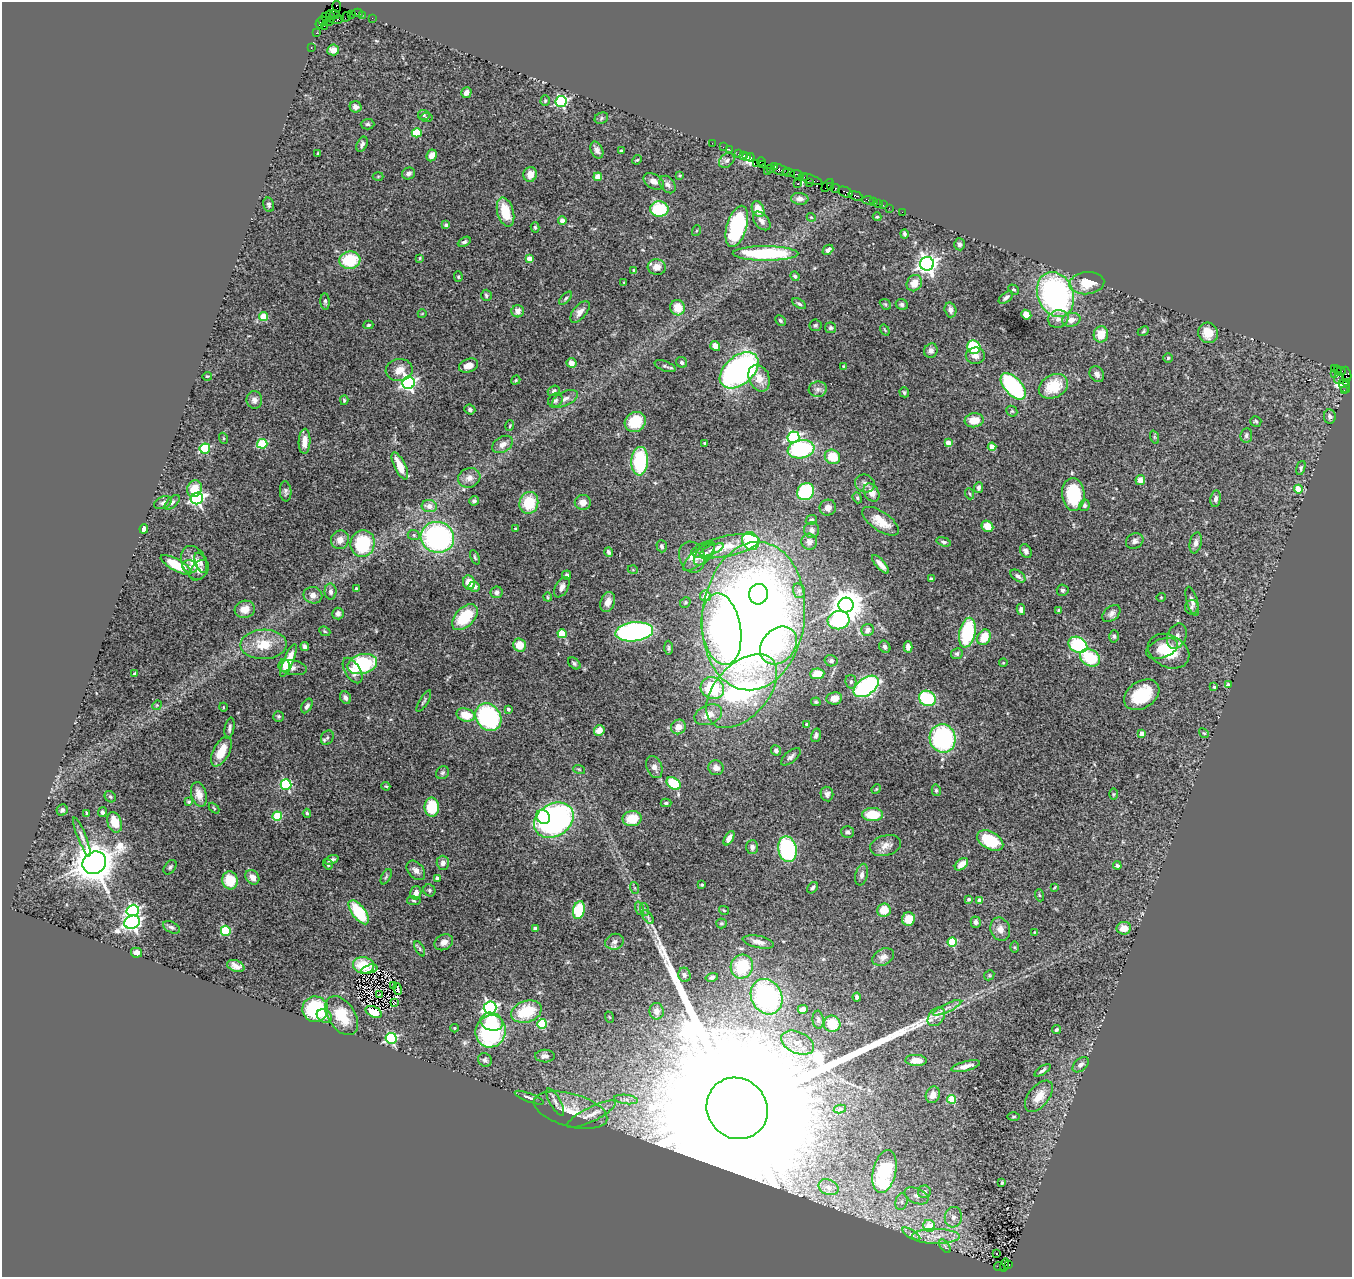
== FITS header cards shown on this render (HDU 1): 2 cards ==
NAXIS1  =                 1350
NAXIS2  =                 1275

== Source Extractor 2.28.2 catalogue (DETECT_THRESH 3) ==
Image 1350 x 1275 px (HDU 1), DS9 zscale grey, 1 PNG px = 1 image px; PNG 1354 x 1279 px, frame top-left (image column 1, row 1275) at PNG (2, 2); each listed source drawn as its Kron ellipse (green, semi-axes under 4 px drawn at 4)
Background 5.45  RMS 0.065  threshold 0.196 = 3 sigma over >= 5 px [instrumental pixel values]
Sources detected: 480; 3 with non-positive FLUX_AUTO (blend fragments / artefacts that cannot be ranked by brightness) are neither listed nor drawn; the other 477 listed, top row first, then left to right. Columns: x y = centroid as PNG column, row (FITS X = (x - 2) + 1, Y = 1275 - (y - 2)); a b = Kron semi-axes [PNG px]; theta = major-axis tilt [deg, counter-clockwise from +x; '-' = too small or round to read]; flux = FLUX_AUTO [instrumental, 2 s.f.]
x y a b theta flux
337 7 5 3 - 190
357 13 5 2 - 270
334 14 5 3 - 430
352 14 3 2 - 230
362 15 3 2 - 83
330 16 6 4 -75 230
325 17 3 2 - 210
346 17 5 2 - 260
372 18 2 2 - 150
337 20 7 3 12 1400
323 21 6 2 -56 320
329 21 4 3 - 730
320 23 5 3 - 490
324 26 2 2 - 7.5
316 33 2 2 - 140
311 47 3 2 - 140
333 50 6 5 - 26
466 93 5 5 - 26
545 101 5 4 - 5.7
561 101 5 5 - 630
355 107 6 5 - 14
424 115 6 5 - 7.6
426 118 6 3 -8 4.3
601 118 7 5 24 7.8
368 124 7 5 0 8.5
417 133 5 4 - 190
712 143 2 2 - 140
362 144 8 5 65 15
723 147 2 2 - 230
729 149 2 2 - 170
597 150 9 6 -64 16
621 151 3 3 - 10
318 153 3 2 - 2.9
738 154 4 2 - 120
432 155 6 5 - 35
744 156 4 2 - 380
747 157 4 3 - 520
750 157 4 3 - 890
637 160 5 4 - 5.5
727 160 9 6 44 14
761 161 4 2 - 630
756 163 2 2 - 120
763 164 3 3 - 180
775 167 3 2 - 350
770 169 2 2 - 120
780 170 8 5 -17 1800
767 171 2 2 - 88
409 173 7 6 - 15
789 173 6 4 -13 1400
530 174 7 6 - 44
797 174 7 3 -13 1400
680 175 3 2 - 4.7
378 176 5 3 - 3.7
598 177 4 4 - 92
804 177 2 2 - 81
811 179 13 3 -20 1200
654 181 11 7 -29 26
809 182 4 4 - 800
668 184 9 7 -53 17
798 184 2 2 - 1.9
827 185 8 3 52 730
830 186 3 3 - 360
836 189 4 3 - 620
845 192 7 5 -25 2200
856 196 7 4 -18 1400
800 199 8 6 -4 21
868 200 6 3 -2 790
873 202 2 2 - 88
878 204 2 2 - 210
269 205 7 5 -76 10
883 205 2 2 - 43
889 208 2 2 - 80
659 209 9 7 -5 190
758 209 8 6 -66 70
505 212 15 8 -74 120
902 212 2 2 - 81
811 217 4 3 - 3.8
877 217 4 4 - 4.4
562 221 4 4 - 49
762 221 11 7 -50 20
446 225 4 3 - 12
737 226 21 10 73 460
535 227 5 4 - 6.7
696 231 5 3 - 4.7
904 234 4 3 - 9.4
464 242 7 4 28 9.6
960 244 6 5 - 13
828 250 6 4 44 15
766 253 33 7 0 380
420 258 4 3 - 4.3
529 259 4 4 - 75
350 260 10 8 7 190
927 264 7 7 - 2300
657 267 9 8 - 34
634 271 4 4 - 9.7
795 276 5 4 - 7.1
458 277 5 4 - 6.1
624 283 3 2 - 4.4
914 283 8 7 - 57
1087 283 17 11 5 97
1014 289 6 4 -33 7.2
1055 294 23 18 -67 1100
486 295 6 5 - 8.8
566 298 8 4 48 8.4
1006 298 8 4 37 13
325 301 8 4 -86 9.1
799 304 8 4 -32 7.6
885 304 6 4 -43 7.3
902 304 6 5 - 12
678 308 8 7 - 65
950 310 7 5 -74 19
518 311 6 6 - 23
580 312 13 6 50 25
422 314 4 3 - 3.1
1026 315 5 4 - 51
263 317 4 4 - 110
1058 319 10 9 - 27
780 320 6 4 -46 7.3
1071 320 9 7 11 34
368 325 5 3 - 5.8
815 325 6 6 - 7.9
830 328 5 5 - 9.1
885 330 6 3 -54 4.3
1143 331 6 4 24 6.4
1208 333 10 9 - 66
1101 334 8 7 - 70
715 346 5 4 - 37
974 347 7 6 - 270
931 351 7 6 - 16
975 356 9 8 - 28
1168 358 5 5 - 6.4
682 362 6 5 - 8.8
571 363 5 5 - 33
469 366 10 6 21 40
665 366 11 5 -21 12
843 366 3 2 - 4.4
1334 368 2 2 - 260
399 370 13 11 9 50
739 370 22 14 40 1300
1337 370 3 3 - 190
1341 372 5 2 - 150
1334 373 2 2 - 150
1097 374 8 6 -57 17
1346 374 8 5 -74 890
207 376 5 3 - 4.1
759 378 14 10 -66 58
1339 379 6 5 - 510
516 380 5 3 - 5.2
1346 382 4 3 - 1400
408 383 6 6 - 1200
1013 386 16 8 -48 470
1053 386 15 11 27 140
1344 386 7 5 -63 1200
818 389 9 8 - 18
554 391 6 5 - 10
1344 391 3 2 - 260
904 392 5 4 - 7.6
565 399 14 7 25 27
254 400 9 8 - 23
344 400 5 4 - 6.5
555 400 7 6 - 13
470 409 5 4 - 11
1012 411 6 5 - 6.5
1330 416 7 5 -83 15
974 420 9 7 5 65
1256 421 5 5 - 7.5
635 422 11 9 36 130
510 426 5 3 - 4.4
1246 435 7 5 84 12
793 437 6 5 - 710
1154 437 7 4 -71 5.8
223 438 6 3 -71 4.9
305 441 12 6 88 38
704 443 3 3 - 5.6
948 443 4 4 - 59
262 444 5 4 - 220
503 444 11 7 31 27
992 447 4 4 - 83
205 449 5 5 - 340
801 449 13 9 11 440
832 457 8 7 - 110
640 461 14 8 87 310
400 466 15 5 -64 80
1301 468 7 4 73 7.4
469 478 11 9 20 33
1140 480 5 4 - 35
865 483 10 9 - 21
979 488 5 4 - 12
194 489 8 7 - 75
1298 489 4 4 - 73
286 491 10 5 -86 12
805 492 9 8 - 430
871 492 10 7 -57 47
970 494 5 3 - 5.2
1073 494 16 11 -86 280
197 498 6 5 - 1100
857 498 6 4 -68 6.7
1215 499 8 5 82 17
474 501 5 4 - 10
172 502 9 5 44 12
583 502 8 7 - 33
163 503 9 6 23 15
529 503 11 9 73 150
1084 505 6 5 - 9.5
429 506 8 6 -8 36
828 508 8 8 - 24
811 520 6 4 28 8
880 521 21 9 -35 78
987 526 6 5 - 65
144 529 5 4 - 17
515 529 3 3 - 4.7
812 530 8 7 - 21
414 535 6 5 - 7.7
437 537 17 15 -16 900
340 540 9 8 - 31
751 541 9 8 - 340
1135 541 9 7 29 17
809 542 8 7 - 20
944 542 7 4 -16 10
1196 543 11 6 77 18
363 544 13 12 - 270
662 546 6 5 - 9.4
725 546 34 10 11 100
712 550 13 4 23 17
1026 551 7 5 -60 15
609 552 5 3 - 8.8
704 554 14 7 50 26
475 557 8 3 -67 6.4
692 557 16 12 -70 43
699 557 20 7 40 34
194 563 17 12 -65 75
201 563 11 5 -69 16
880 564 11 4 -49 33
176 565 17 6 -28 120
190 567 7 6 - 16
199 570 12 8 48 20
633 570 5 3 - 3.8
567 575 4 4 - 8.1
1018 576 8 5 -36 16
931 579 4 3 - 7.6
469 583 7 6 - 48
474 587 6 5 - 23
562 587 11 6 62 24
356 588 3 3 - 6.6
1063 590 6 5 - 9.7
331 591 8 6 -89 17
799 591 7 6 - 13
496 592 6 5 - 14
758 594 10 9 - 400
313 595 9 8 - 30
705 596 5 5 - 36
548 597 4 3 - 4.5
1161 597 4 4 - 4.5
1192 601 15 5 -74 21
608 602 10 7 69 40
685 602 6 5 - 6.2
846 605 8 7 - 8100
1192 607 7 6 - 12
245 609 10 8 14 46
1021 610 5 4 - 21
1059 610 3 3 - 4.2
1111 613 10 7 43 19
338 614 6 6 - 16
754 616 74 51 84 5800
465 617 16 9 45 170
839 620 11 9 9 520
721 629 36 19 -81 1200
868 630 6 6 - 16
325 631 6 4 -23 6.1
634 632 19 9 6 940
967 633 15 8 77 310
562 634 4 4 - 170
1114 636 6 4 -87 8
1177 636 13 9 66 32
984 637 8 6 62 79
263 644 23 15 1 110
519 645 6 6 - 64
778 645 21 16 48 270
1078 645 10 7 -28 390
305 647 4 4 - 14
885 647 6 5 - 14
908 647 5 4 - 26
669 648 7 4 -86 6.4
1162 648 16 9 21 120
1169 651 22 16 -28 150
957 654 6 5 - 8.4
1090 658 11 8 -29 180
289 660 17 5 68 82
831 661 6 5 - 11
574 663 7 5 -40 8.7
1003 663 4 3 - 3.5
362 664 15 9 14 340
284 666 6 5 - 20
293 668 14 7 -10 19
352 670 14 7 -58 45
135 674 4 3 - 11
817 674 7 5 5 78
851 682 7 5 -79 9.9
1228 685 3 3 - 22
866 686 14 8 36 810
1214 687 3 3 - 8.8
712 688 12 10 -33 220
742 691 44 26 48 1200
1142 695 19 13 33 180
345 698 6 5 - 17
834 698 8 6 8 38
927 698 8 7 - 260
424 701 12 3 59 7.6
816 702 5 3 - 5.5
157 705 5 4 - 4.9
307 706 8 5 61 13
223 707 4 3 - 3.6
508 709 4 3 - 12
466 715 9 6 -17 95
708 715 14 9 23 57
279 716 5 5 - 6.6
488 717 14 12 -54 580
807 724 4 4 - 14
678 727 8 7 - 40
229 728 10 4 80 13
599 730 5 5 - 35
1142 733 4 4 - 51
1204 733 5 4 - 5.4
816 735 7 4 73 13
327 738 7 6 - 9.5
943 738 14 13 - 560
776 750 5 5 - 13
221 751 16 8 62 73
791 757 12 5 39 15
654 767 11 7 -69 25
716 768 8 7 - 27
579 769 6 3 -19 5.1
442 773 7 6 - 8.7
674 783 8 5 -38 140
286 784 5 5 - 450
386 786 4 3 - 5
876 789 5 4 - 4.6
936 790 6 4 -76 6
199 794 12 7 -74 41
827 794 7 6 - 16
1113 794 6 4 90 5.3
110 797 6 5 - 6.7
189 802 3 3 - 5.5
666 803 5 4 - 7.4
432 807 9 7 -89 150
214 808 6 3 -46 4.9
62 810 6 5 - 12
102 812 5 4 - 9.4
87 813 3 2 - 4.5
307 813 4 4 - 6.4
873 815 10 6 0 110
277 816 5 4 - 230
543 817 7 6 - 120
632 819 9 7 9 92
554 820 21 16 33 1300
115 822 10 7 -71 73
847 832 6 5 - 12
82 837 21 4 -68 21
729 838 8 4 60 21
990 840 14 8 -29 200
886 846 16 10 15 34
752 847 7 6 - 14
787 849 13 9 -78 470
332 860 7 3 21 15
94 863 12 11 - 17000
443 863 7 6 - 19
328 864 6 4 -57 6.4
961 864 8 5 40 46
1117 866 4 4 - 12
170 867 8 5 52 9
416 870 11 7 -48 22
862 875 11 6 77 18
252 877 8 6 -51 30
386 877 8 4 63 7.6
437 878 4 3 - 23
230 880 9 8 - 100
702 885 3 3 - 7.5
1055 887 4 2 - 4.1
635 888 6 3 -71 5.2
813 888 6 4 48 11
429 890 6 5 - 8.8
416 893 7 5 75 28
1039 895 6 4 -71 4.8
969 899 4 3 - 9.5
414 901 7 4 -7 6.4
980 901 4 4 - 44
639 908 7 4 -71 9.4
644 909 6 4 -72 7.6
133 910 6 5 - 720
579 910 9 5 74 200
724 910 5 3 - 4.6
884 910 7 6 - 73
359 912 14 6 -53 220
648 917 8 4 -54 10
908 919 7 6 - 55
132 922 8 6 23 1800
976 922 5 5 - 14
721 923 5 5 - 6.7
171 927 9 5 -26 12
1124 928 7 6 - 44
535 929 4 3 - 18
1000 929 12 9 -70 35
226 931 5 5 - 250
1035 932 3 2 - 2.7
444 942 10 7 27 28
614 942 9 7 21 19
758 942 16 6 -11 31
952 942 4 4 - 230
1014 947 5 4 - 4.3
420 949 8 3 -61 7
137 953 5 5 - 21
883 957 11 8 28 27
363 965 10 8 -7 63
236 966 9 5 -19 27
742 967 12 11 - 220
369 969 8 2 15 15
684 975 7 6 - 12
989 975 5 5 - 6.1
712 977 6 4 13 10
393 985 3 2 - 5.2
398 989 6 3 -75 2.5
379 994 2 2 - 3.8
767 997 18 15 -62 770
857 997 4 3 - 11
395 1003 3 2 - 1.8
490 1008 6 6 - 1100
947 1008 15 4 25 24
315 1009 13 13 - 270
803 1009 5 4 - 26
657 1011 8 7 - 22
374 1012 9 5 -26 41
526 1012 15 10 18 180
324 1016 8 6 -30 22
342 1016 22 13 -56 120
609 1017 6 3 -70 4.5
936 1017 10 7 50 26
818 1020 9 5 -85 12
492 1022 11 9 -16 120
542 1024 5 5 - 250
832 1024 8 8 - 110
454 1028 4 4 - 4.4
1056 1030 4 3 - 9.7
491 1031 16 15 - 560
391 1038 5 5 - 580
797 1043 17 10 -24 56
545 1056 10 6 -1 21
485 1060 7 6 - 12
916 1060 11 5 -3 50
1081 1065 9 6 43 17
966 1066 15 4 14 30
1043 1070 9 3 33 10
933 1095 8 7 - 24
1039 1096 18 10 51 71
529 1098 15 3 -21 15
626 1099 12 4 -7 19
952 1099 4 4 - 160
555 1102 15 5 -60 21
737 1108 32 29 -48 630000
840 1109 6 4 12 8
571 1110 38 16 -15 120
591 1114 27 7 26 47
1014 1116 6 3 1 4.9
885 1171 22 11 77 450
1002 1182 3 3 - 6.9
828 1187 10 7 -24 29
924 1192 6 6 - 23
916 1196 12 7 -25 27
901 1202 8 6 75 17
953 1217 10 8 83 29
929 1226 6 5 - 130
911 1234 10 4 -32 12
936 1236 24 7 0 68
945 1246 8 4 -53 8.5
997 1254 3 3 - 17
1005 1265 6 4 75 1600
1009 1265 3 2 - 640
999 1267 5 3 - 1100
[3 non-positive-flux detections neither listed nor drawn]